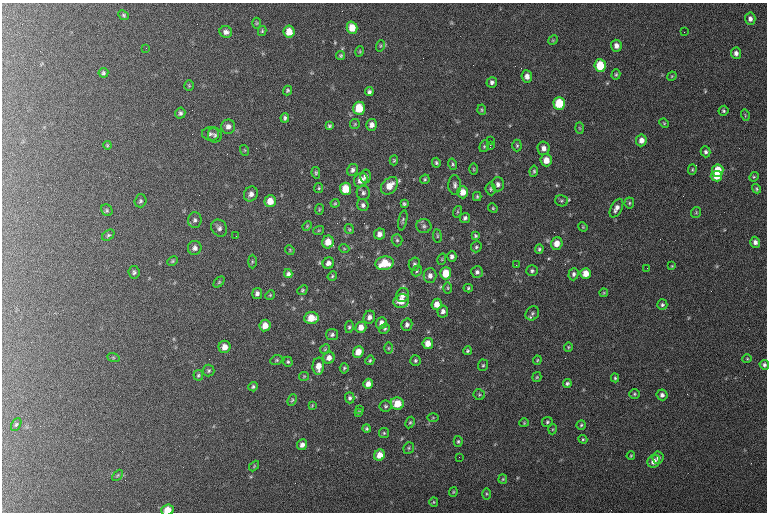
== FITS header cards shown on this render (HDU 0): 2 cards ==
NAXIS1  =                  765 / length of data axis 1
NAXIS2  =                  510 / length of data axis 2

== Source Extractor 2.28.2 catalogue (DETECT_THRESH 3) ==
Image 765 x 510 px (HDU 0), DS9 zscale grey, 1 PNG px = 1 image px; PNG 769 x 514 px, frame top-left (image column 1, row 510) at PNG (2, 3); each listed source drawn as its Kron ellipse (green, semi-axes under 4 px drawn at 4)
Background 128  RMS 7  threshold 21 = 3 sigma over >= 5 px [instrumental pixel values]
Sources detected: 214; all 214 listed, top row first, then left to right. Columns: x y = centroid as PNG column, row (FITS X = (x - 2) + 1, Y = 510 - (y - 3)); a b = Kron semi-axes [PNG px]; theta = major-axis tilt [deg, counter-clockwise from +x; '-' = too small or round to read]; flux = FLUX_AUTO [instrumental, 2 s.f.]
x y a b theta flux
124 15 5 4 - 650
750 19 6 5 - 1800
257 23 5 3 - 450
352 28 6 5 - 6500
262 31 5 4 - 560
226 32 6 5 - 1700
289 32 6 5 - 5800
684 32 2 2 - 280
553 40 5 4 - 440
380 46 6 3 71 600
616 46 6 5 - 2300
146 48 2 2 - 300
360 51 5 3 - 460
736 53 5 5 - 1600
341 56 4 4 - 620
600 66 6 5 - 13000
103 73 5 5 - 780
616 74 5 4 - 660
527 76 6 5 - 2600
672 76 5 4 - 460
492 82 5 5 - 1300
189 86 5 4 - 610
287 91 5 4 - 670
369 92 4 4 - 1100
559 103 6 6 - 15000
359 108 6 6 - 12000
482 110 5 3 - 530
723 111 5 4 - 750
180 113 5 5 - 1100
745 115 6 3 -73 440
285 118 5 4 - 940
664 123 5 4 - 490
355 124 5 5 - 570
372 125 6 5 - 2400
329 126 3 3 - 740
228 127 7 7 - 1900
579 128 6 4 -88 470
210 134 8 7 - 1200
215 135 7 7 - 1100
490 140 2 2 - 220
641 140 6 5 - 2800
107 145 4 3 - 430
490 145 3 2 - 4600
484 146 6 4 69 700
517 146 6 4 -89 720
544 148 7 6 - 2400
244 150 5 3 - 430
705 152 5 4 - 1000
394 160 5 3 - 560
546 160 6 5 - 4500
436 163 5 4 - 700
453 164 5 4 - 780
473 169 6 4 -88 500
352 170 6 5 - 1400
692 170 5 4 - 500
534 171 6 4 82 720
718 171 6 6 - 11000
316 173 5 4 - 690
365 176 6 5 - 1500
716 176 6 5 - 6100
754 177 5 4 - 570
425 179 5 4 - 580
361 180 7 6 - 4200
498 184 7 6 - 1800
455 185 10 6 -89 1600
389 186 10 7 47 6200
319 188 5 4 - 620
346 189 6 5 - 9800
491 189 6 5 - 790
757 189 5 4 - 660
463 192 6 5 - 4900
363 193 7 6 - 1200
251 194 8 6 59 2200
477 196 4 3 - 610
140 201 6 6 - 890
270 201 6 5 - 5000
561 201 6 5 - 870
335 203 4 4 - 510
629 203 5 5 - 680
404 204 3 3 - 730
363 205 6 5 - 1300
493 208 5 4 - 580
616 208 10 5 61 2200
319 209 5 2 - 440
107 210 6 5 - 730
457 212 6 4 72 630
696 212 5 5 - 590
465 218 5 5 - 1100
195 220 8 6 87 1400
403 220 10 4 78 870
307 226 5 3 - 440
424 226 8 7 - 1300
583 227 5 4 - 460
219 228 9 7 -55 1700
349 229 5 4 - 580
319 230 5 3 - 450
379 234 5 5 - 2500
108 235 7 4 38 790
236 236 3 2 - 510
437 236 7 3 -82 540
475 236 4 4 - 690
397 240 6 5 - 840
328 242 6 6 - 5600
755 242 5 5 - 1700
557 243 6 5 - 4400
476 247 5 5 - 830
195 248 7 7 - 1900
344 248 5 3 - 430
539 249 5 4 - 760
290 250 5 4 - 480
452 256 5 4 - 1400
442 259 6 3 72 520
172 261 5 3 - 600
252 262 7 4 90 590
328 263 6 5 - 2100
385 263 9 7 9 11000
414 264 7 5 76 1100
516 265 3 3 - 440
672 266 3 3 - 410
647 268 2 2 - 270
417 271 6 4 49 750
532 271 6 5 - 980
134 272 6 5 - 1000
477 272 6 6 - 1500
446 273 6 5 - 9300
586 273 5 5 - 5400
288 274 4 3 - 3300
574 274 6 5 - 1300
332 276 5 4 - 610
430 276 7 6 - 2200
219 282 6 4 46 600
448 288 6 3 -89 570
468 288 4 4 - 630
302 290 5 4 - 570
257 293 5 5 - 1400
604 293 4 4 - 430
270 295 5 4 - 570
403 295 7 6 - 2700
401 301 8 6 19 5300
437 304 6 5 - 3700
662 305 5 5 - 890
443 311 6 5 - 1900
532 313 7 6 - 1100
369 317 7 5 68 1900
311 318 7 6 - 6900
381 323 6 5 - 2300
407 325 6 5 - 1400
265 326 6 5 - 5000
349 327 6 4 81 710
361 327 6 5 - 3800
385 329 5 4 - 730
332 335 6 5 - 1100
428 343 5 5 - 4500
225 347 6 6 - 3800
568 347 5 4 - 500
388 348 6 4 90 530
325 349 5 4 - 570
467 351 4 3 - 690
358 352 6 5 - 5400
113 357 6 4 -19 570
329 358 6 5 - 2600
747 359 4 4 - 480
276 360 6 4 22 660
370 360 5 4 - 620
415 360 5 5 - 760
537 360 4 4 - 460
288 362 5 4 - 740
483 365 6 5 - 710
764 365 5 4 - 1100
318 366 9 6 86 4300
344 368 5 4 - 640
209 371 6 5 - 810
198 375 5 5 - 720
304 376 5 4 - 450
537 377 5 4 - 550
615 378 4 4 - 650
567 383 4 4 - 840
368 384 5 4 - 2900
253 387 5 4 - 810
634 394 5 4 - 650
479 395 6 5 - 720
662 395 5 5 - 1500
350 398 5 4 - 1000
292 400 6 4 67 630
397 404 6 6 - 7700
312 406 4 3 - 420
385 406 6 5 - 820
360 409 3 2 - 480
358 412 4 3 - 550
433 418 5 3 - 420
410 422 6 4 62 700
547 422 5 5 - 720
524 423 4 4 - 470
16 424 7 4 62 750
581 425 5 4 - 650
367 429 4 4 - 750
553 429 5 3 - 440
384 433 5 5 - 650
583 439 4 4 - 560
458 441 5 4 - 710
302 445 5 5 - 2000
409 448 6 5 - 670
380 455 6 5 - 5600
631 456 4 3 - 430
459 457 2 2 - 310
658 458 6 5 - 1500
654 461 7 6 - 3400
254 466 6 3 47 510
117 475 6 4 46 610
503 479 4 4 - 520
453 492 5 4 - 500
486 494 6 4 -90 590
434 502 5 4 - 550
167 510 6 5 - 7000
At the frame edge (FLAGS 8, measured only in part): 2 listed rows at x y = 764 365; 167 510